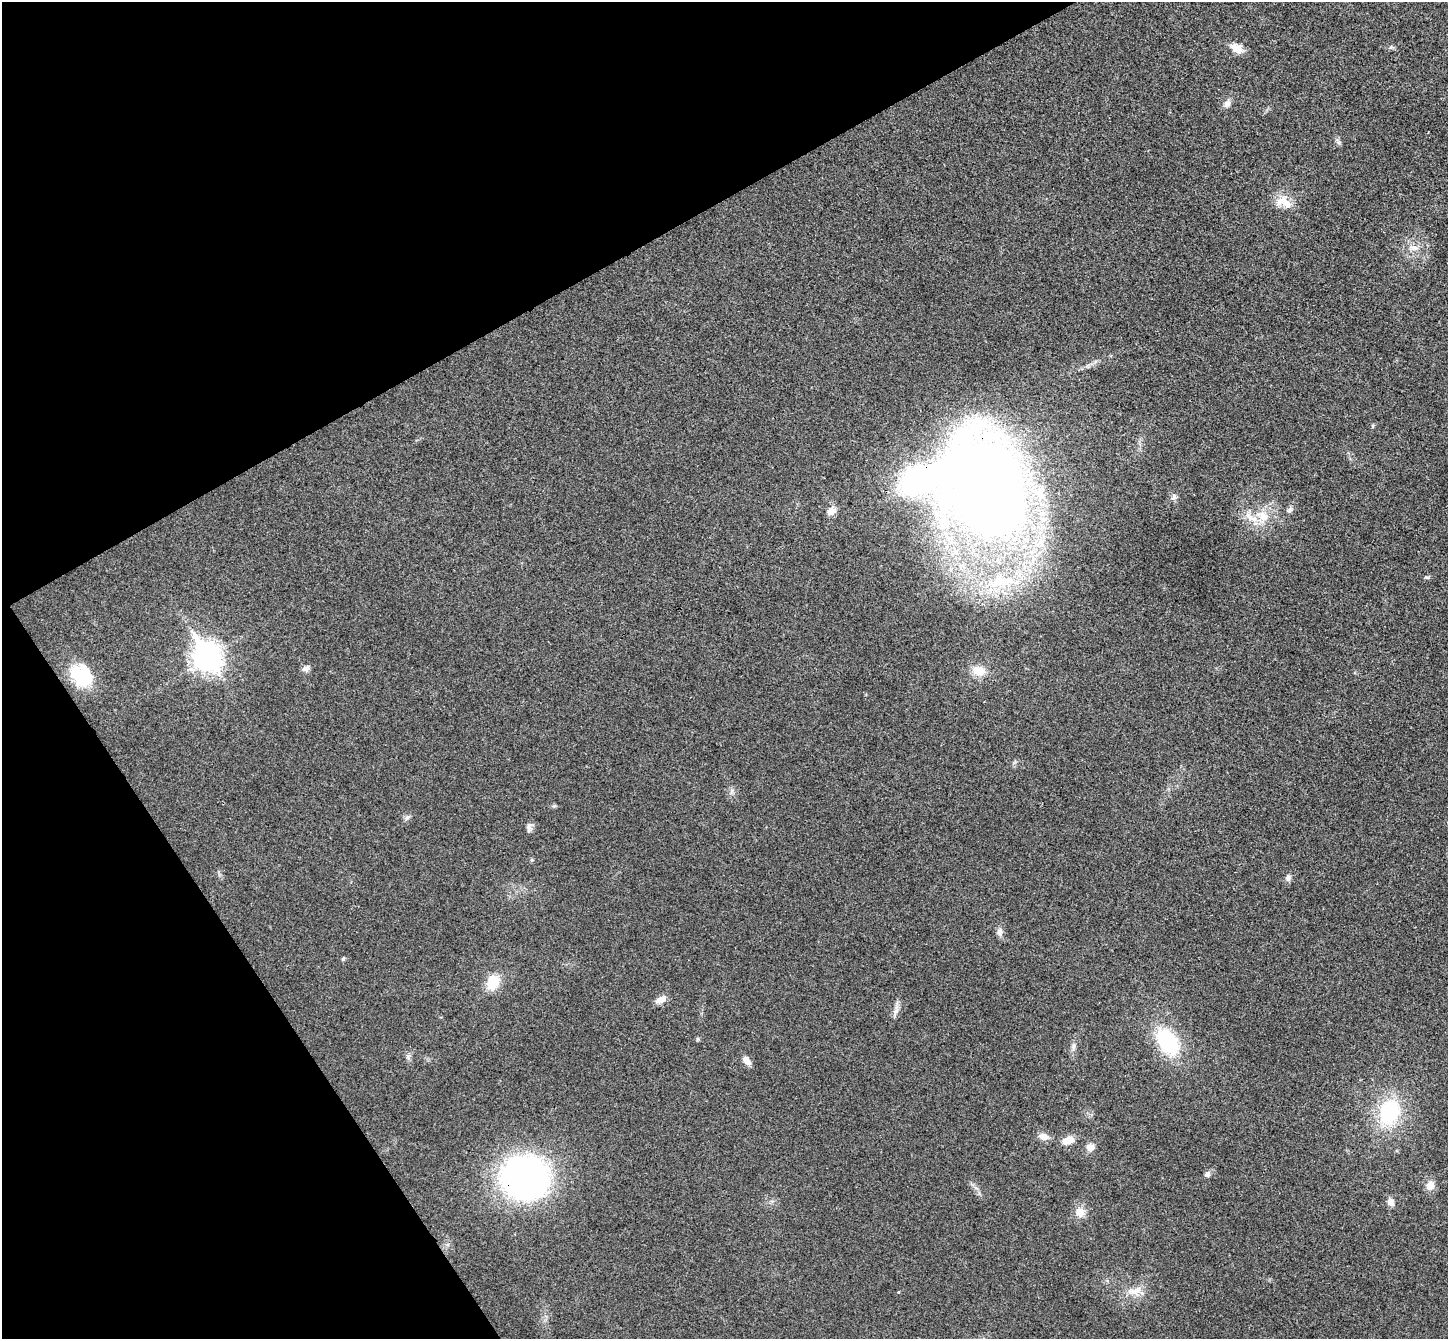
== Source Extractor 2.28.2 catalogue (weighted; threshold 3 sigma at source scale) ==
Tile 5 of 4 x 4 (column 1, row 2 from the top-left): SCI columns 52-1497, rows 2867-4203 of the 5890 x 5866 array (HDU 1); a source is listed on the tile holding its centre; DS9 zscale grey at full resolution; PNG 1450 x 1341 px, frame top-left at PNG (2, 2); no overlay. Shown black and unused: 26% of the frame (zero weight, under 3 of 4 exposures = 6% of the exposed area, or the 3 px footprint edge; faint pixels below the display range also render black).
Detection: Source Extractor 2.28.2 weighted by HDU 2 'WHT'; one run over the whole footprint, this tile lists its part. Background 0.0247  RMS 0.0058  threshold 0.0263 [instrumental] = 3 sigma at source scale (4.5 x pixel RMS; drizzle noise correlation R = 1.50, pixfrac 1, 0.05/0.05 arcsec/px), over >= 5 px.
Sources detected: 45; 2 inside a brighter listed object's ellipse — not listed separately; the other 43 listed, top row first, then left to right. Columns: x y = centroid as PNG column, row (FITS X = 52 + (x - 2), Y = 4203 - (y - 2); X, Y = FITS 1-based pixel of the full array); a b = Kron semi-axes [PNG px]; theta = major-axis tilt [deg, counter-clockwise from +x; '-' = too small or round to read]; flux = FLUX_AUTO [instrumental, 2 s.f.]
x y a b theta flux
1391 47 7 4 71 0.8
1237 48 16 10 -27 6.6
1227 104 12 8 50 2.9
1338 142 10 5 -68 1.5
1286 203 24 12 -55 8.3
1414 248 12 8 -8 3.7
1373 426 6 3 -73 0.65
916 480 23 17 32 140
989 491 83 53 -65 1000
1174 497 9 7 59 2
1290 510 9 6 50 1.8
831 511 12 10 40 4.3
1262 517 23 20 -55 16
1427 577 8 4 -8 0.88
997 582 28 21 52 28
207 657 12 9 -61 620
306 668 10 7 31 2.6
979 671 15 12 -14 9.4
81 675 25 21 -51 25
554 806 5 5 - 0.86
407 817 8 6 49 1.7
529 827 14 6 -87 2.2
532 860 5 5 - 0.76
1288 877 9 6 75 2.1
1000 932 12 7 -88 2.6
343 959 5 4 - 0.94
493 982 15 11 63 16
661 1000 14 8 29 4.1
896 1010 17 5 75 3.2
697 1039 6 4 90 0.73
1167 1042 27 17 -57 48
1073 1047 9 6 79 2
746 1060 13 7 -50 3.8
1389 1112 29 22 73 46
1044 1137 13 8 -8 4.2
1068 1140 15 8 16 6.3
1090 1147 10 9 - 3.6
1207 1174 8 7 - 1.9
525 1178 40 35 -15 230
1430 1186 10 9 - 5.7
1391 1202 10 7 -63 3.2
1080 1212 11 10 - 6.6
1134 1291 26 9 13 7.7
Overlapping masked pixels (flux is a lower limit): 3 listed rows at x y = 916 480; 989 491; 525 1178